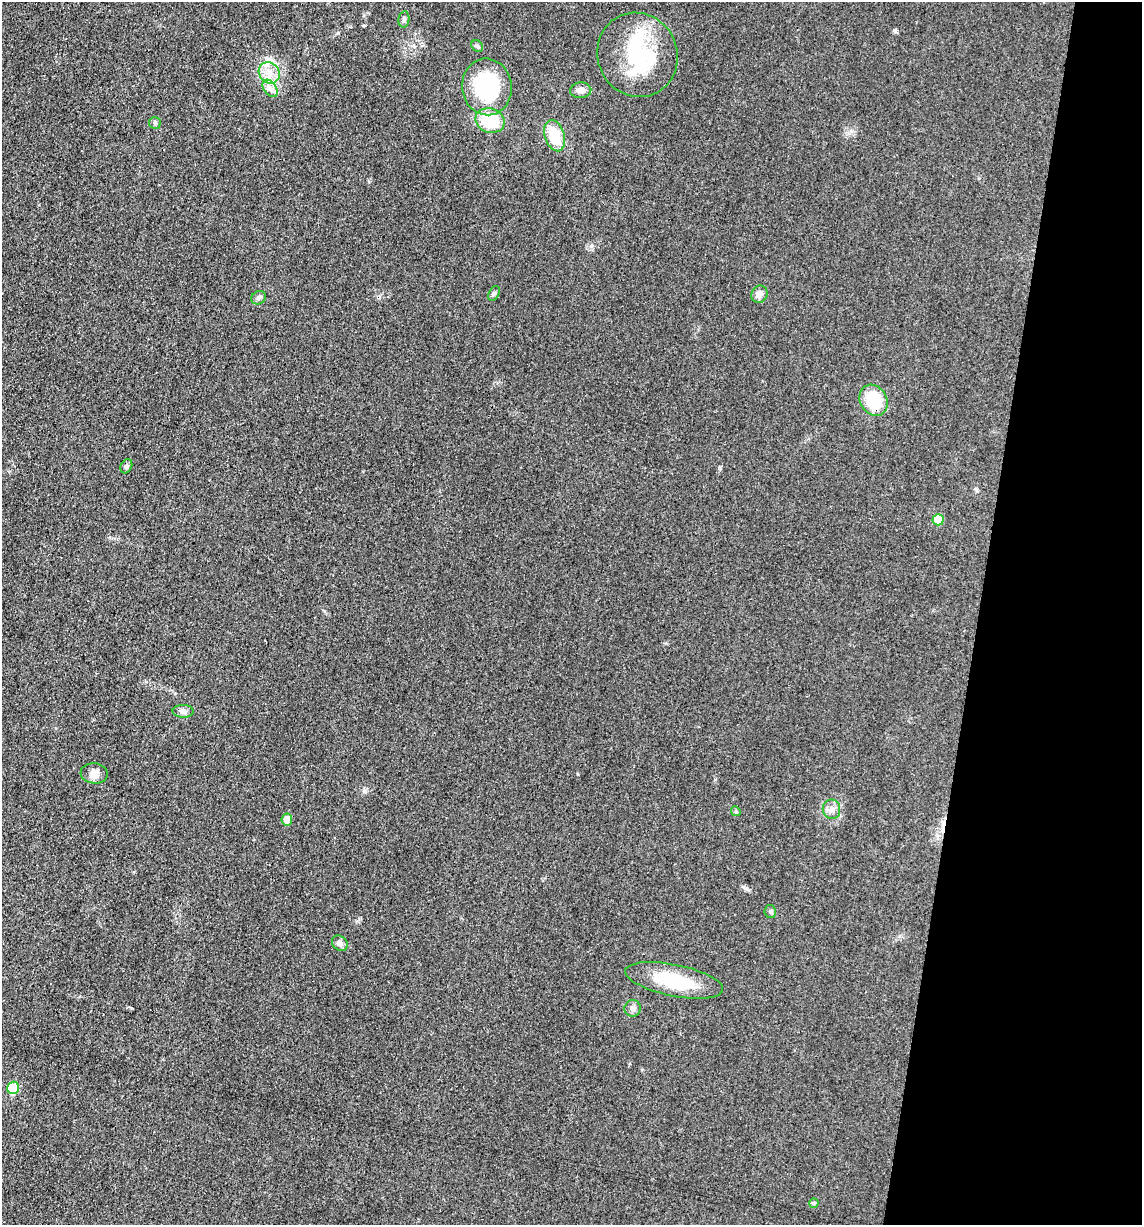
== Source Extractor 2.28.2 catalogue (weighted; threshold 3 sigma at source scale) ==
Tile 8 of 4 x 4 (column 4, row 2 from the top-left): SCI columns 3666-4805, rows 2454-3676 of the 4933 x 4909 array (HDU 1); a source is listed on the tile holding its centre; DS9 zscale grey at full resolution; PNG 1144 x 1227 px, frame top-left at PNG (2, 2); each listed source drawn as its Kron ellipse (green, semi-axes under 4 px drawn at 4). Shown black and unused: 14% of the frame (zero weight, under 3 of 4 exposures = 1% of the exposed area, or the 3 px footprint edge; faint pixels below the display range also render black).
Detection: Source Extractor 2.28.2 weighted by HDU 2 'WHT'; one run over the whole footprint, this tile lists its part. Background 0.0386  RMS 0.0057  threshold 0.0259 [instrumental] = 3 sigma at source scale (4.5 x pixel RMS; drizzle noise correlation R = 1.50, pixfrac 1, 0.05/0.05 arcsec/px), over >= 5 px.
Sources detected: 29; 2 inside a brighter object's white glare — neither listed nor drawn; the other 27 listed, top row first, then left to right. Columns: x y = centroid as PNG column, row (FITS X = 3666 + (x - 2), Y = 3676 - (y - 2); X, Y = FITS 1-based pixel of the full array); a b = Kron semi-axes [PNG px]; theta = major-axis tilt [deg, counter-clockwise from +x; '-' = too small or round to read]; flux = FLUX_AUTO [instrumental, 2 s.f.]
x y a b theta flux
404 19 8 5 80 1.3
477 46 6 5 - 1.1
637 55 43 40 -66 50
269 73 11 10 - 6.2
487 87 28 25 -82 49
270 88 10 6 -53 2.9
581 90 10 8 3 3.2
490 121 15 12 -21 25
155 123 6 6 - 1.1
555 136 16 9 -73 17
494 293 8 5 62 1.2
760 294 9 8 - 3.7
259 298 7 6 - 1.8
874 400 16 13 -61 21
126 466 7 5 62 1.4
938 520 5 5 - 12
183 711 10 6 -1 2.1
94 773 13 10 -6 3.8
831 809 9 8 - 3.1
736 811 5 4 - 0.83
287 820 6 5 - 5
770 911 6 6 - 1.1
340 943 8 7 - 2.2
674 980 50 15 -11 29
633 1008 8 8 - 2.3
13 1088 6 6 - 22
814 1203 5 4 - 1
Unlisted compact peaks at least as high as the median listed source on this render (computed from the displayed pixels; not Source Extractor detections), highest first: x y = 895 31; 747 889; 364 791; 591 246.